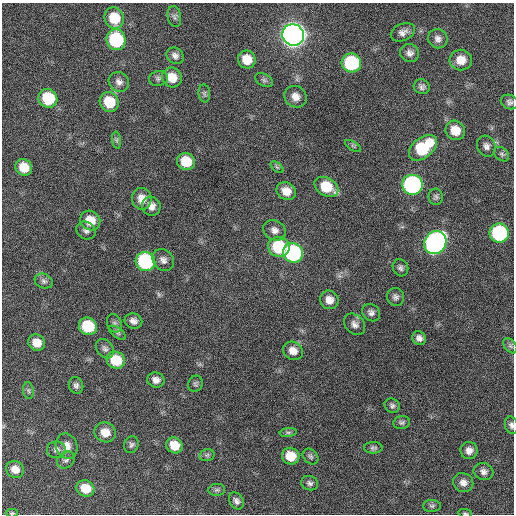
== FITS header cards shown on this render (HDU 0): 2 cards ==
NAXIS1  =                  512 / Axis length
NAXIS2  =                  512 / Axis length

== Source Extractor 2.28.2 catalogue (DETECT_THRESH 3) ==
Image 512 x 512 px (HDU 0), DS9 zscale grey, 1 PNG px = 1 image px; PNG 516 x 516 px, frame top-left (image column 1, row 512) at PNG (2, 3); each listed source drawn as its Kron ellipse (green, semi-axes under 4 px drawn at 4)
Background 152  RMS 13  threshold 38.1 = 3 sigma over >= 5 px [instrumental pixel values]
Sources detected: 90; all 90 listed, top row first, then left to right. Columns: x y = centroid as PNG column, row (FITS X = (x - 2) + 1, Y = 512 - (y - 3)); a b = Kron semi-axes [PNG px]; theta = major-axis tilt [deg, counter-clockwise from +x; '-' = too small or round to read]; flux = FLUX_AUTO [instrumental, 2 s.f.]
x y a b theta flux
174 17 11 6 -80 2700
114 18 11 9 -67 23000
403 32 12 8 25 4900
293 35 11 10 - 930000
438 39 10 9 - 4300
116 40 10 9 - 79000
410 53 9 9 - 4100
175 56 9 7 -39 3800
247 59 9 8 - 13000
461 60 11 10 - 12000
351 63 10 9 - 75000
172 77 10 9 - 13000
158 78 9 7 11 2700
264 80 9 6 -27 2300
119 82 10 9 - 4600
422 87 8 7 - 2900
204 93 9 5 -84 2100
295 97 11 10 - 7000
48 98 10 9 - 41000
109 102 10 9 - 25000
509 102 9 7 -26 2600
455 130 10 9 - 14000
117 140 8 4 -82 1800
353 146 9 3 -32 1300
486 146 11 9 -63 4300
423 148 16 10 38 54000
502 154 9 6 -42 2200
186 161 9 8 - 20000
24 167 9 8 - 16000
277 167 7 4 -37 1500
412 185 10 10 - 200000
326 187 13 9 -30 27000
286 191 10 8 -32 9400
436 197 8 7 - 2400
142 199 11 9 -84 8500
151 206 9 9 - 6100
90 221 10 9 - 15000
86 230 10 8 -30 3500
275 230 11 9 -30 5300
499 233 9 9 - 110000
435 242 12 10 52 340000
279 247 11 10 - 46000
293 253 10 9 - 120000
163 260 12 9 -49 5100
145 261 10 9 - 100000
400 268 9 7 -66 2800
44 281 9 7 -22 2800
395 297 9 8 - 3100
329 300 9 9 - 7000
371 313 9 8 - 3600
133 321 9 7 -20 4300
114 323 9 7 -68 2700
355 324 12 9 -47 4600
88 326 9 8 - 38000
117 333 10 5 -35 2100
419 338 7 6 - 3800
37 343 8 8 - 11000
510 346 8 5 -50 2000
105 349 10 8 -51 3100
293 351 10 9 - 7600
116 360 9 8 - 26000
156 380 8 7 - 5200
195 384 8 7 - 2000
76 385 8 7 - 2900
28 390 8 5 -82 2000
392 406 8 6 -32 2300
402 422 8 6 11 2100
511 425 9 6 -74 2800
105 432 11 9 -27 11000
288 432 8 4 8 1900
131 445 8 7 - 2400
174 445 8 7 - 13000
67 446 13 10 -70 8400
373 448 9 5 0 2100
56 450 9 8 - 3400
469 450 8 8 - 5200
207 455 8 5 14 2000
291 456 9 8 - 18000
310 456 9 6 -44 2200
66 460 9 7 38 2800
15 469 9 8 - 7900
483 472 10 8 -18 4100
310 483 8 7 - 2800
463 483 10 9 - 5700
85 488 9 8 - 16000
217 490 8 6 3 2100
236 501 9 6 -58 3300
432 506 9 6 1 2200
12 513 6 4 1 1200
465 513 6 3 -12 1100
At the frame edge (FLAGS 8, measured only in part): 3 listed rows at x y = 511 425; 12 513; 465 513